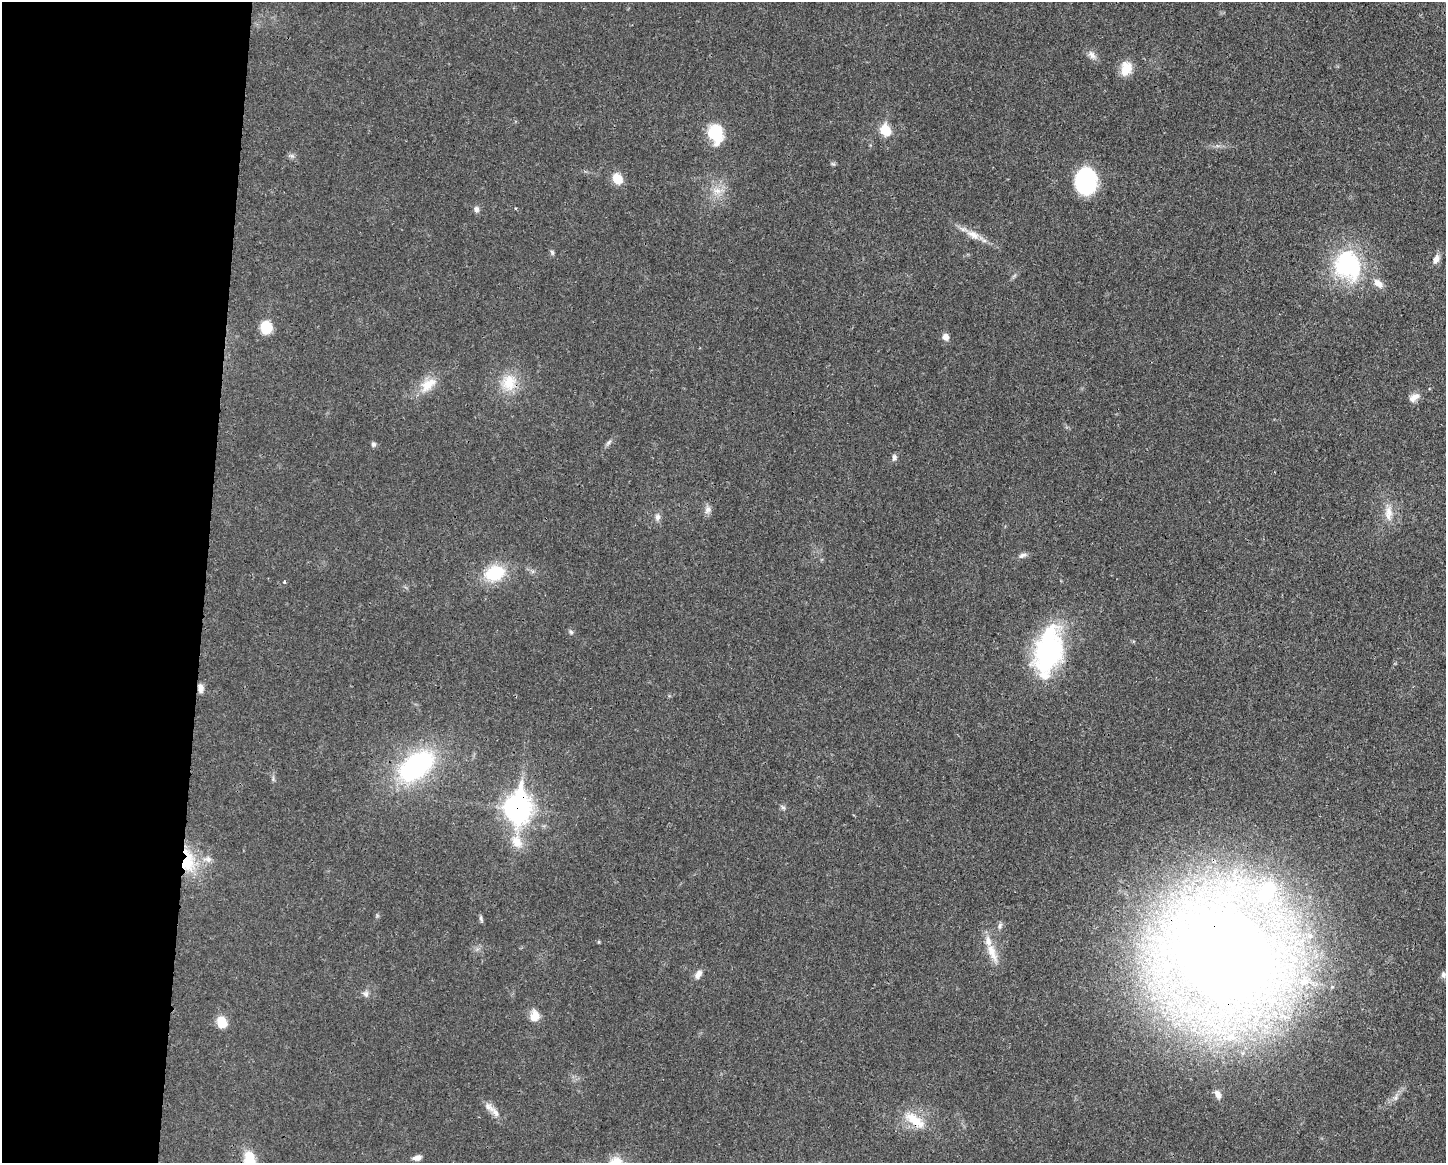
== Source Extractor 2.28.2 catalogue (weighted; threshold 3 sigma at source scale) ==
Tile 4 of 3 x 4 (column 1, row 2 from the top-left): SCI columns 112-1555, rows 2330-3490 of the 4670 x 4657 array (HDU 1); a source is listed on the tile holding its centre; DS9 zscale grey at full resolution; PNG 1448 x 1165 px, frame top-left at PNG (2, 2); no overlay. Shown black and unused: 14% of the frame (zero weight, under 3 of 4 exposures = <1% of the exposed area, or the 3 px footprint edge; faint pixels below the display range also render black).
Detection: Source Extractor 2.28.2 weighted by HDU 2 'WHT'; one run over the whole footprint, this tile lists its part. Background 0.0206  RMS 0.0023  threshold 0.0102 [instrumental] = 3 sigma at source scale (4.5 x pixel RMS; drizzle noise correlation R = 1.50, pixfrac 1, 0.05/0.05 arcsec/px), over >= 5 px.
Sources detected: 57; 1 inside a brighter listed object's ellipse — not listed separately; the other 56 listed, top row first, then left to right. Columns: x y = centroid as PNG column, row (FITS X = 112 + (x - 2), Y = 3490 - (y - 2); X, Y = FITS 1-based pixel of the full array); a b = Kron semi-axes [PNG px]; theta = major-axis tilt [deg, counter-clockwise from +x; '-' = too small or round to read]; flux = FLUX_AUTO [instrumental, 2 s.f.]
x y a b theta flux
1092 55 13 8 -42 1.3
1126 68 17 12 74 3.9
885 130 8 6 -56 9.1
715 133 20 14 -74 9.2
292 156 8 5 -11 0.58
833 164 7 4 -18 0.35
617 179 10 9 - 4
1086 181 22 17 88 23
717 191 13 8 -9 2.1
476 209 8 7 - 0.75
973 235 20 10 -30 2.6
552 252 8 4 -63 0.42
1436 259 12 7 72 1.4
1348 265 33 29 -63 26
1378 283 14 8 -41 1.8
266 327 13 11 -83 5.2
945 337 7 6 - 1.4
509 382 25 21 80 6.3
428 385 26 14 39 4.4
1414 397 16 8 34 1.6
609 442 11 4 45 0.63
373 444 7 6 - 0.54
894 457 9 6 81 0.69
707 509 11 8 75 1.1
1389 513 22 10 87 2.8
657 517 9 7 88 0.93
1022 555 11 6 22 0.85
495 573 28 20 17 8.6
284 582 4 4 - 0.3
571 632 7 5 -61 0.46
1049 651 47 25 79 42
200 688 11 7 -81 1.3
416 766 46 26 36 32
783 807 7 5 -30 0.46
518 808 14 10 85 160
517 841 19 14 -63 3.9
208 859 11 8 -22 1.3
188 861 34 17 -88 9.4
1267 892 35 20 56 11
481 918 10 4 -89 0.44
1000 926 9 5 64 0.62
1310 936 9 8 - 1.4
992 953 28 10 -66 3.8
1224 955 46 41 -42 780
698 974 12 7 55 1.3
1443 974 8 7 - 0.61
1304 982 16 11 9 4
366 994 8 8 - 0.8
535 1016 11 9 80 3
222 1023 9 8 - 5.2
1217 1094 10 6 -64 1.4
1395 1098 7 5 45 0.63
489 1107 19 8 -39 1.9
915 1120 33 13 -35 5.7
417 1158 9 6 13 1.1
249 1160 20 12 -81 5.7
Overlapping masked pixels (flux is a lower limit): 5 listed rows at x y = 200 688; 518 808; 188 861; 1224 955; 915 1120
Isophote crosses this tile's border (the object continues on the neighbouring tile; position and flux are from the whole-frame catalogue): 1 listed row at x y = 249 1160